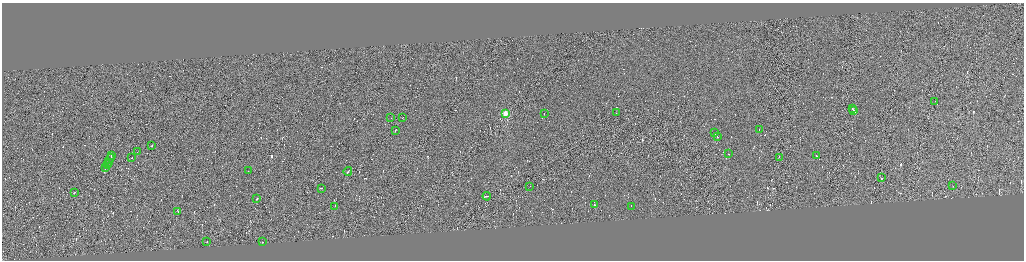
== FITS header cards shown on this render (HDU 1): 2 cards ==
NAXIS1  =                 4088
NAXIS2  =                 1032

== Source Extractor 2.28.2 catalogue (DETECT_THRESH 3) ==
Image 4088 x 1032 px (HDU 1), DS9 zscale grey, zoomed out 1/4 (1 PNG px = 4 x 4 image px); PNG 1026 x 262 px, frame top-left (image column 1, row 1031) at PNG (2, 3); each listed source drawn as its Kron ellipse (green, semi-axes under 4 px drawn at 4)
Background -0.0644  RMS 4.1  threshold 12.4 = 3 sigma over >= 5 px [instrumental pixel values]
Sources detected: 655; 617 cannot appear on this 1/4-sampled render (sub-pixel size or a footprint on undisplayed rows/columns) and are neither listed nor drawn; the other 38 listed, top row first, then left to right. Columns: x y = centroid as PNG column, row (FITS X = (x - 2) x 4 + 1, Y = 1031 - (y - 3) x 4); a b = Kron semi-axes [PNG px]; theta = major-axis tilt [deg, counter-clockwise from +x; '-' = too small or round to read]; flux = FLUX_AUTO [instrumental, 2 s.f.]
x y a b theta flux
935 102 2 1 - 9600
852 109 2 1 - 14000
854 111 3 1 - 30000
616 113 2 1 - 15000
505 114 2 2 - 130000
544 114 2 1 - 11000
391 118 2 1 - 22000
403 118 2 1 - 20000
759 130 2 1 - 13000
395 131 3 1 - 29000
715 133 2 1 - 96000
717 137 2 1 - 14000
152 146 2 1 - 17000
137 152 2 1 - 11000
729 154 2 1 - 9800
112 156 2 1 - 58000
816 156 2 1 - 11000
132 158 2 1 - 20000
779 158 2 1 - 15000
110 159 5 1 - 51000
108 163 2 1 - 17000
107 165 4 1 - 43000
105 168 3 1 - 42000
248 171 2 1 - 13000
348 172 4 1 - 43000
882 178 2 1 - 20000
953 186 2 1 - 25000
530 187 2 1 - 16000
321 189 3 1 - 20000
74 193 3 1 - 21000
487 197 4 1 - 33000
257 199 2 1 - 28000
595 205 2 1 - 88000
335 207 2 1 - 13000
631 207 2 1 - 9000
178 212 3 1 - 30000
207 242 2 1 - 26000
262 242 2 1 - 20000
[617 sub-pixel or undisplayed-footprint detections neither listed nor drawn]